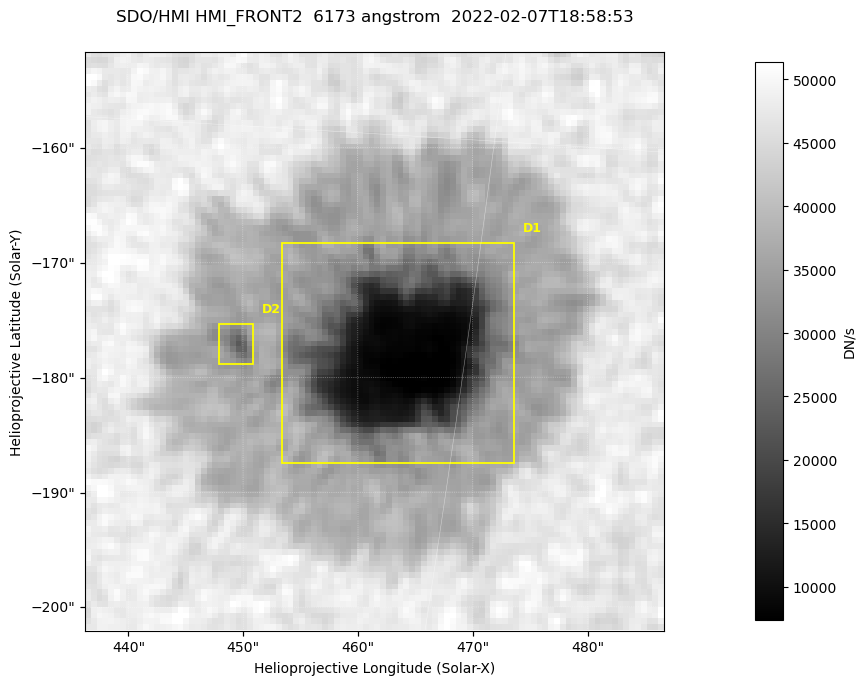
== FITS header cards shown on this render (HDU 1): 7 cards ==
TELESCOP= 'SDO/HMI '           / Telescope
INSTRUME= 'HMI_FRONT2'         / For HMI: HMI_SIDE1, HMI_FRONT2, or HMI_COMBINED
WAVELNTH=                6173. / [angstrom] Wavelength
DATE-OBS= '2022-02-07T18:58:53.500' / [ISO] Observation date {DATE__OBS}
CTYPE1  = 'HPLN-TAN'           / CTYPE1: HPLN
CTYPE2  = 'HPLT-TAN'           / CTYPE2: HPLT
BUNIT   = 'DN/s    '           / Physical Units

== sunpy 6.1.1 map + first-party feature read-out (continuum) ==
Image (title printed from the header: SDO/HMI HMI_FRONT2  6173 angstrom  2022-02-07T18:58:53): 100 x 100 px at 0.504 arcsec/px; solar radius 973 arcsec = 1931 px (partial field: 0.1% of the solar disc is inside the frame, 100% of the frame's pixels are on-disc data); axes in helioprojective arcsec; data unit DN/s (BUNIT, on the colour bar)
Orientation: roll -0.0701 deg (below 1 deg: not rotated)
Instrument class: CONTINUUM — white-light / continuum photospheric image (CONTENT/OBS_TYPE)
Dark features (sunspots / pores): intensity divided by the frame's on-disc median (partial field: no limb-darkening profile); reference = the frame's on-disc median (the 8%-of-disc-diameter window exceeds this field); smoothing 3 px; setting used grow <= 0.7, no closing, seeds <= 0.7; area >= 9 px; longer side >= 3 px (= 1.5 arcsec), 3 px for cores <= 0.7; partial field; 2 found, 2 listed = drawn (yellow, D1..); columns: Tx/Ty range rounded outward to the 2 arcsec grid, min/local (2 s.f., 1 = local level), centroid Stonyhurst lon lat
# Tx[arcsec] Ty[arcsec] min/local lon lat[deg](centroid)
D1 452..474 -188..-168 0.15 +30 -16
D2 448..452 -180..-174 0.56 +29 -16